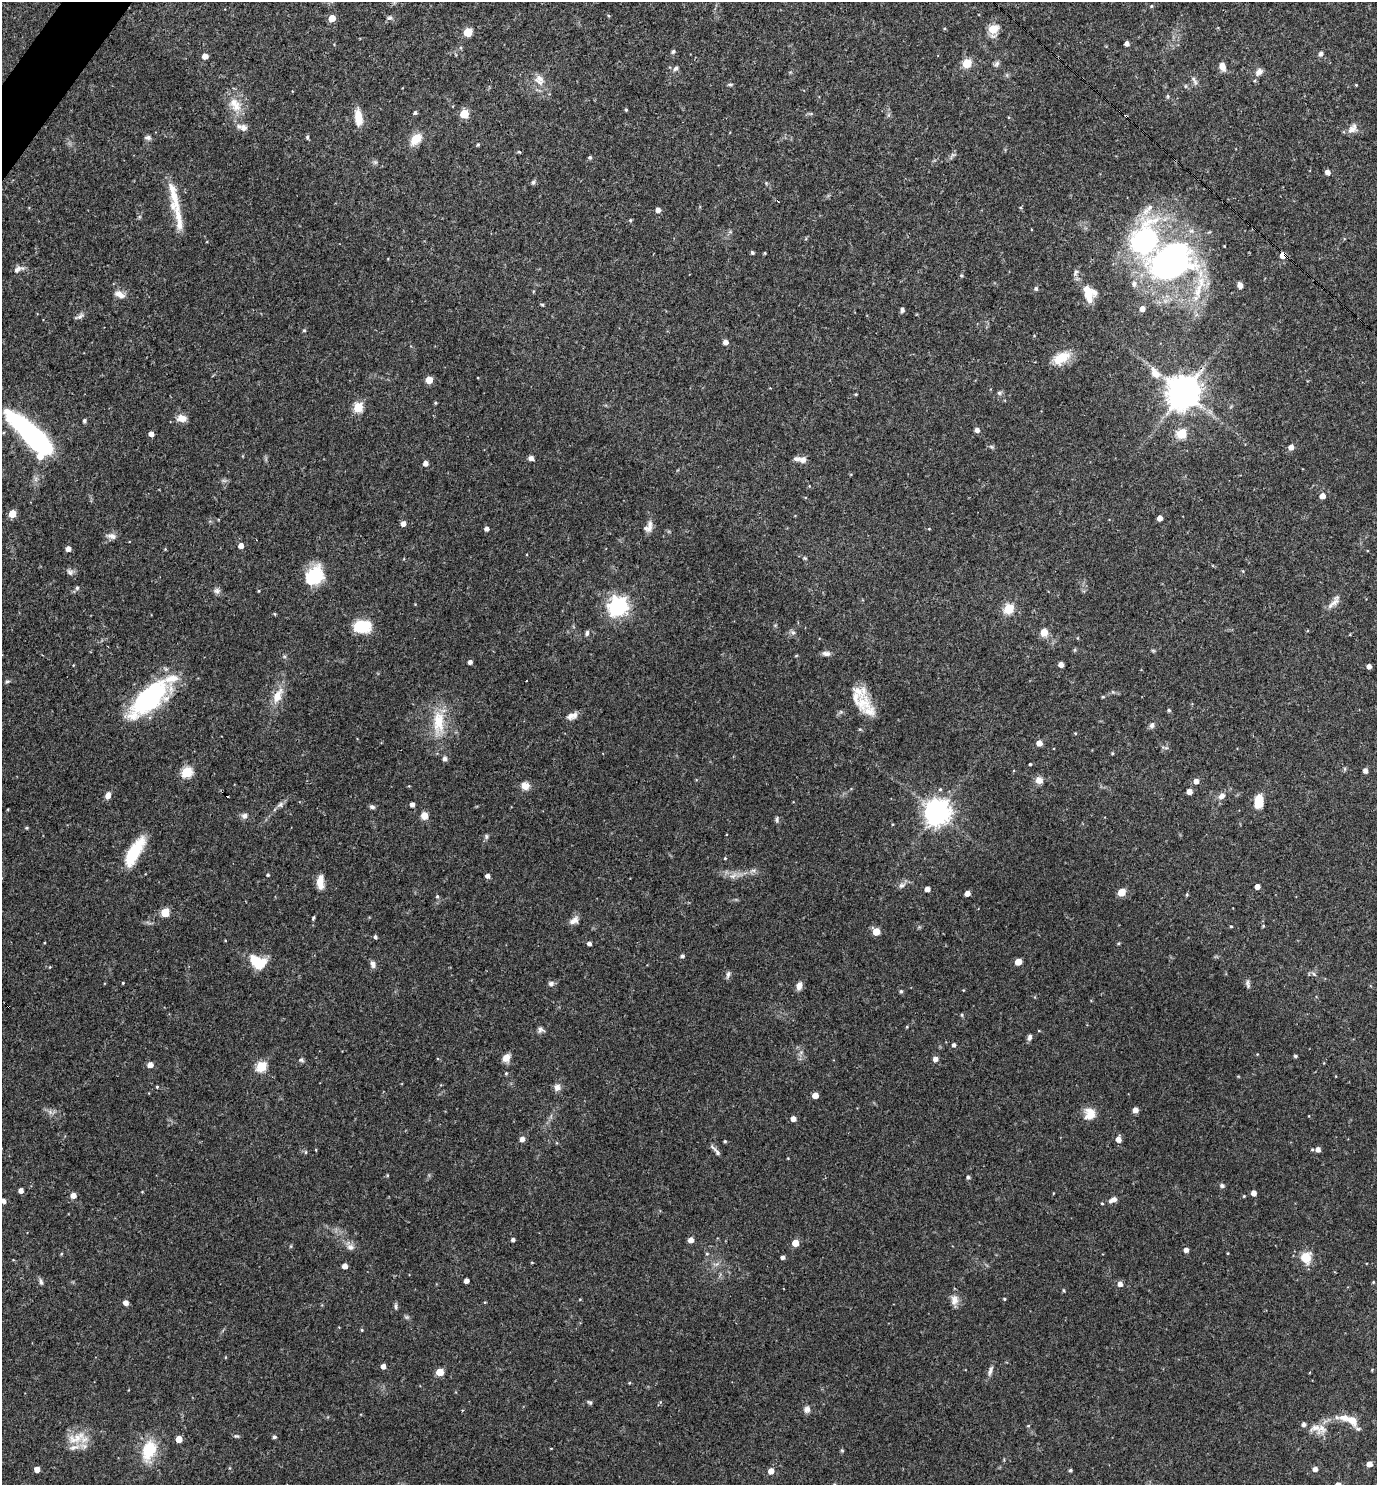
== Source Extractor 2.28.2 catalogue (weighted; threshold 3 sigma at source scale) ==
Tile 11 of 4 x 4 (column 3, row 3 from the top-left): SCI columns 2897-4271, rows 1484-2966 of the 5935 x 5931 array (HDU 1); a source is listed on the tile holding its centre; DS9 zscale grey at full resolution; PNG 1379 x 1487 px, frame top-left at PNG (2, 2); no overlay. Shown black and unused: <1% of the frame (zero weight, under 3 of 4 exposures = <1% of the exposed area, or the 3 px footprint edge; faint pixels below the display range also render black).
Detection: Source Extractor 2.28.2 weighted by HDU 2 'WHT'; one run over the whole footprint, this tile lists its part. Background 0.055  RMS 0.0032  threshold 0.0145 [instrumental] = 3 sigma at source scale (4.5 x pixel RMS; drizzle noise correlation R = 1.50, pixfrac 1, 0.05/0.05 arcsec/px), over >= 5 px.
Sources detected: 270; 1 too faint to see at this stretch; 1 inside a brighter object's white glare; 3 cosmic-ray / hot-pixel residue — not listed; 11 inside a brighter listed object's ellipse — not listed separately; the other 254 listed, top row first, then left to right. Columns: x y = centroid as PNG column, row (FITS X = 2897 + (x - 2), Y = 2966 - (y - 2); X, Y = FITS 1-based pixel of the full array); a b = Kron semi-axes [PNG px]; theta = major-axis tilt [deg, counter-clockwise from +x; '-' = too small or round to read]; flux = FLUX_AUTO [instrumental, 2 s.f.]
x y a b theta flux
1151 6 5 4 - 0.36
608 15 5 3 - 0.33
332 18 5 5 - 5.2
390 18 7 6 - 0.83
993 29 9 7 75 7
468 32 5 5 - 11
1127 43 4 4 - 1.4
673 51 5 4 - 0.64
1321 54 7 6 - 0.86
205 56 5 4 - 2.4
967 63 5 5 - 16
997 64 9 5 53 0.84
1222 66 10 7 -70 2.4
676 68 8 6 44 0.88
1259 72 12 9 49 1.8
540 79 14 11 3 2.8
1194 80 15 5 -56 1.2
730 84 6 4 0 0.46
1356 85 3 3 - 0.27
1185 86 6 4 90 0.4
235 104 22 14 -54 5.6
626 110 4 3 - 0.41
415 113 4 4 - 0.68
464 114 5 5 - 12
888 115 6 4 71 0.56
358 118 18 8 -83 5.2
243 128 10 9 - 1.7
1352 129 15 9 49 2.2
148 137 8 5 -5 0.93
307 137 6 4 -77 0.49
416 139 13 8 46 5.9
478 145 5 4 - 0.39
519 152 4 3 - 0.49
953 155 7 4 -18 0.55
590 157 4 4 - 0.55
1328 172 4 4 - 1.8
533 182 6 5 - 0.71
174 197 46 11 -82 8.8
658 210 5 4 - 1.6
630 220 5 4 - 0.41
1144 240 40 28 67 57
752 252 4 4 - 0.58
765 253 3 3 - 0.31
1283 255 5 5 - 4
1171 261 41 29 27 110
18 269 14 7 23 1.5
1075 272 9 5 51 0.81
961 275 5 4 - 0.38
1201 282 21 12 -87 7.1
1134 284 9 7 -86 1.3
1240 285 7 5 -74 1.5
1036 289 5 5 - 0.73
1087 291 20 15 -43 6.1
120 294 15 8 -24 2.3
542 304 5 3 - 0.39
1142 309 5 5 - 2.1
902 310 7 5 88 0.74
80 316 12 6 46 1
304 330 5 4 - 0.43
725 342 5 5 - 2.1
1061 358 23 13 29 6.8
1155 373 16 10 -48 3.7
429 380 5 5 - 5.7
1183 392 11 11 - 500
999 393 6 5 - 0.62
856 394 4 3 - 0.3
435 403 4 3 - 0.4
358 407 5 5 - 19
182 418 11 8 -5 2.8
84 421 5 4 - 0.62
977 430 5 4 - 1.6
151 434 4 4 - 2
1182 434 5 5 - 17
33 436 47 12 -43 85
991 447 7 5 -30 0.56
1291 447 5 5 - 2.1
531 458 4 4 - 1.8
803 460 9 8 - 1.7
426 463 5 4 - 1.7
1322 496 5 4 - 2.7
12 514 5 5 - 7.6
1160 518 4 4 - 2.2
403 523 5 4 - 1.8
649 527 16 9 67 2.2
486 529 4 4 - 1.2
929 529 5 3 - 0.28
112 536 14 7 -11 1.6
241 546 5 4 - 2.4
68 549 4 4 - 2.1
805 558 5 4 - 0.38
70 572 10 7 -37 1.1
314 576 21 16 52 14
77 588 5 5 - 0.62
217 591 9 8 - 1.1
258 591 5 3 - 0.25
1334 602 21 8 61 2.3
618 606 7 7 - 160
1009 609 5 5 - 21
275 614 5 3 - 0.28
362 627 17 11 6 13
793 632 7 6 - 0.77
1044 632 9 8 - 2.9
587 633 6 5 - 0.86
1075 650 6 4 -73 0.38
1153 650 6 4 -1 0.37
826 653 10 6 -1 1.2
796 656 5 3 - 0.29
470 662 4 4 - 1.1
1061 664 4 4 - 2.2
1369 666 4 4 - 1.7
7 681 6 4 2 0.48
277 696 24 11 65 5
1103 697 5 3 - 0.33
150 699 33 13 43 65
863 703 27 22 -79 7.5
1169 710 5 4 - 0.47
572 716 14 7 24 2
438 722 37 16 89 11
1152 725 8 6 55 1
1075 733 4 3 - 0.28
1039 743 5 4 - 2.7
1112 753 4 3 - 0.28
445 759 5 5 - 1.2
1030 764 3 3 - 0.41
1345 769 6 4 90 0.42
1365 771 5 4 - 1.6
187 772 5 5 - 23
1039 780 9 8 - 2.1
1196 781 5 4 - 1.8
525 786 10 8 -25 2.5
1189 792 4 4 - 2.5
108 795 8 6 66 1.8
1222 796 8 7 - 1.8
1259 801 12 6 82 9.2
412 804 4 4 - 1.4
280 805 11 6 38 1.1
372 807 7 5 -19 0.76
937 812 9 9 - 280
244 816 8 7 - 1.3
424 816 8 7 - 2.6
777 819 9 5 85 0.66
27 828 4 4 - 0.34
486 837 7 5 -90 0.61
134 852 36 12 60 12
725 858 4 3 - 0.3
753 870 7 4 -17 0.72
268 875 4 4 - 0.45
487 876 4 4 - 1.4
733 876 12 6 33 1.7
320 882 16 7 89 3.8
902 885 10 7 30 1.4
1257 887 4 4 - 1.9
927 889 4 4 - 2.1
1121 892 5 5 - 9.4
967 893 4 4 - 2.1
1187 895 5 4 - 0.39
437 896 5 4 - 0.51
165 913 5 5 - 14
313 918 6 3 65 0.47
574 920 14 8 35 1.9
1231 926 4 3 - 0.28
1263 926 4 3 - 0.27
876 932 5 5 - 6.9
375 937 5 4 - 0.57
589 943 4 4 - 1
1118 943 5 4 - 0.37
682 956 4 4 - 0.8
257 962 18 12 -28 10
1018 962 5 5 - 5.4
373 964 9 6 -77 1.3
1314 974 8 4 -37 0.65
728 975 11 4 77 0.85
123 983 4 3 - 0.28
551 983 8 7 - 0.97
1248 984 13 5 -81 0.9
799 986 9 6 74 2
901 991 4 4 - 0.62
962 1015 5 4 - 0.42
541 1030 8 8 - 1.1
1030 1037 8 5 77 1.1
954 1045 5 4 - 0.84
1295 1056 4 3 - 0.59
506 1058 10 8 63 2.3
935 1059 5 4 - 1.8
301 1060 8 5 -16 0.64
150 1065 5 5 - 2.3
261 1067 5 5 - 22
506 1073 4 4 - 0.37
157 1087 4 3 - 0.32
557 1087 9 8 - 1.6
815 1095 5 4 - 3.4
1135 1110 5 4 - 2.2
1090 1114 15 13 89 4
793 1119 5 4 - 2
522 1139 4 4 - 2
1118 1139 5 5 - 2.4
725 1141 4 3 - 0.39
1318 1149 5 4 - 1.6
316 1150 5 3 - 0.25
1312 1150 4 4 - 0.33
306 1152 6 4 90 0.34
717 1152 13 5 -52 1.1
968 1177 5 4 - 0.66
1222 1185 5 4 - 0.86
21 1190 4 4 - 1.7
142 1192 4 3 - 0.23
1254 1193 4 4 - 2
73 1195 5 5 - 2.3
1244 1196 3 3 - 0.3
1113 1200 10 5 23 1.7
3 1201 4 4 - 1.5
1102 1203 3 3 - 0.33
513 1240 4 4 - 0.9
691 1240 4 4 - 2.4
795 1243 5 5 - 5.5
350 1247 10 8 -23 1.6
1186 1250 4 4 - 1.6
1228 1253 4 3 - 0.24
61 1254 4 3 - 0.32
707 1254 5 4 - 0.39
783 1257 4 4 - 1.1
1306 1257 14 13 - 5.3
532 1263 4 3 - 0.23
345 1266 4 4 - 2.5
466 1281 4 4 - 1.7
41 1282 9 5 -66 0.82
1373 1282 4 4 - 0.29
1120 1284 5 5 - 1.7
1063 1291 4 4 - 0.39
580 1299 5 3 - 0.25
1004 1299 3 3 - 0.35
954 1300 14 10 89 2.3
126 1303 5 4 - 1.9
396 1306 8 4 90 0.64
362 1330 4 3 - 0.28
383 1366 4 4 - 1.8
990 1371 16 5 72 1.3
440 1372 5 5 - 8.1
590 1402 7 5 -28 0.6
807 1409 10 8 77 1.4
1352 1420 12 8 -49 4
1028 1426 4 4 - 0.3
1315 1428 21 15 -24 4.2
236 1436 7 4 -1 0.53
274 1437 4 4 - 0.77
76 1438 30 13 17 6.5
179 1439 5 5 - 4.7
149 1450 28 17 70 11
842 1450 5 4 - 0.36
1370 1464 5 4 - 2.4
37 1469 4 4 - 2.4
1315 1469 5 4 - 1.6
1070 1470 4 3 - 0.54
771 1471 5 4 - 3.3
Overlapping masked pixels (flux is a lower limit): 1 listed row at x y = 1283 255
Isophote crosses this tile's border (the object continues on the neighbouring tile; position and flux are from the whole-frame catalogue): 1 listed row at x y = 3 1201